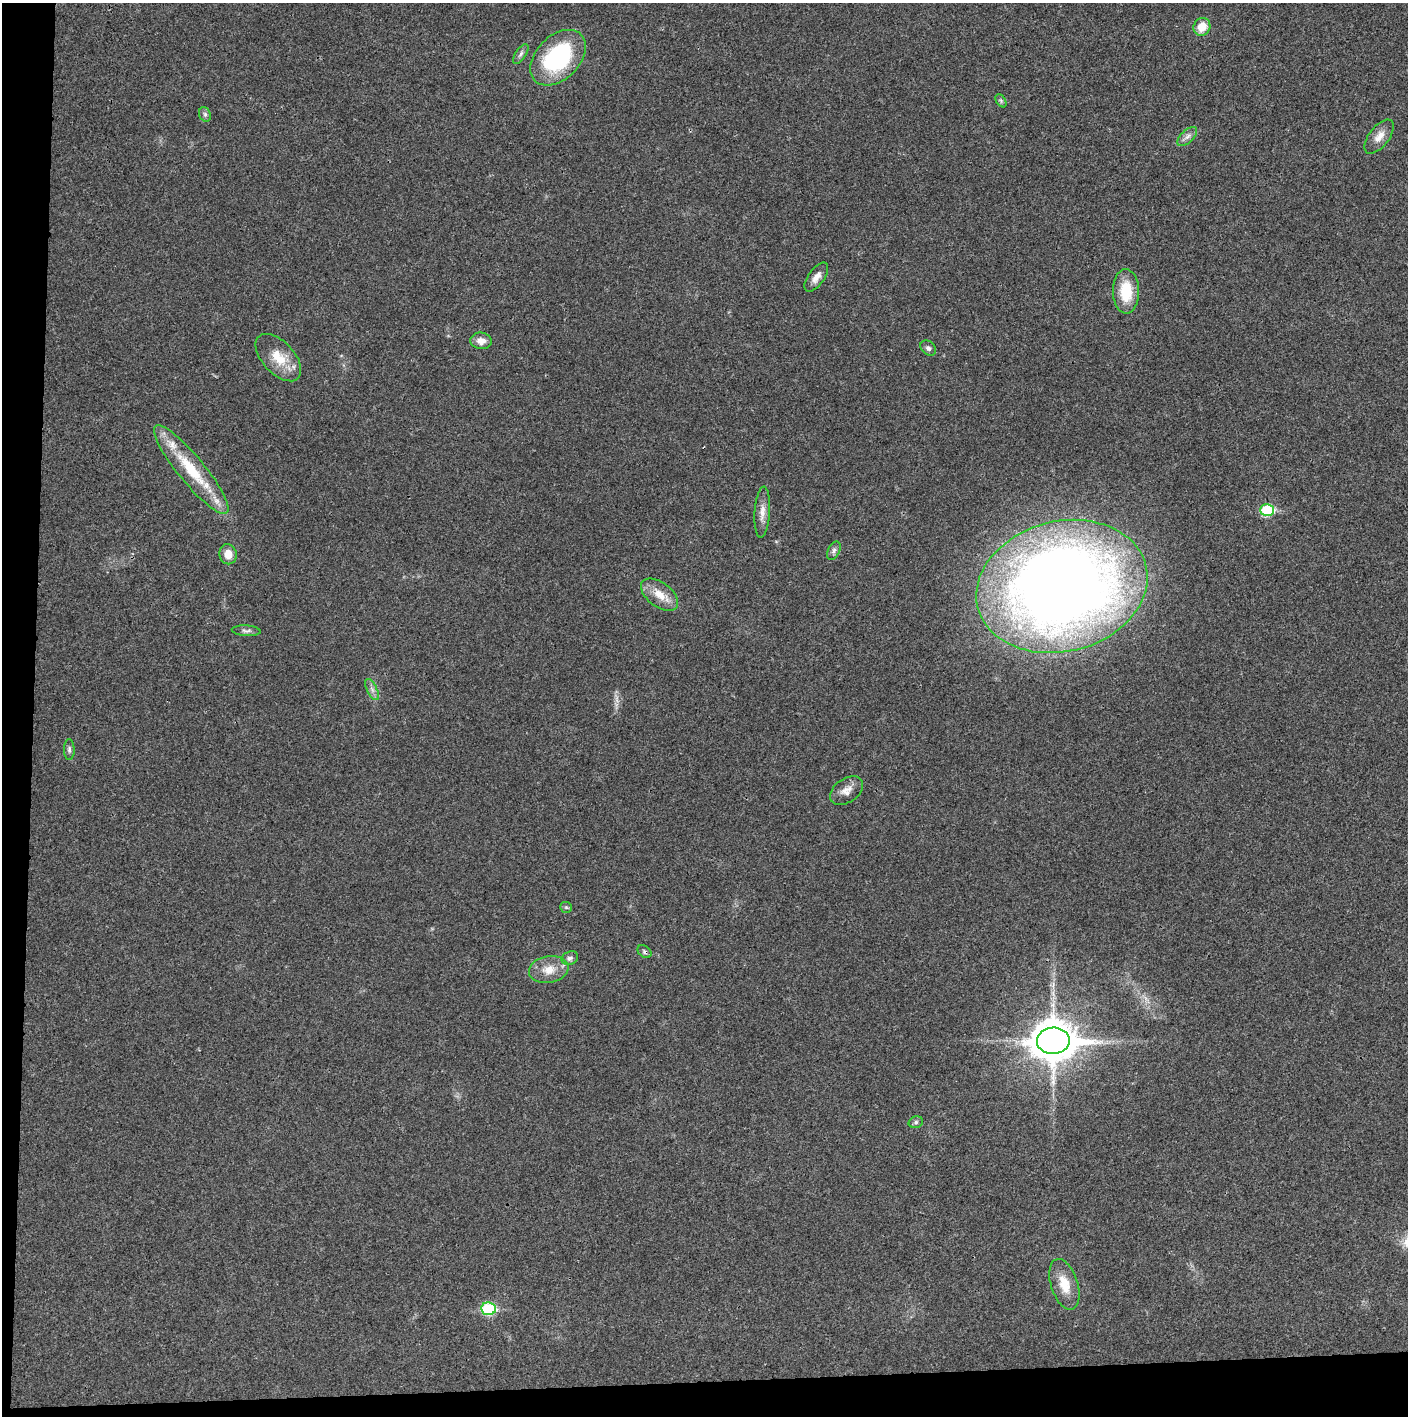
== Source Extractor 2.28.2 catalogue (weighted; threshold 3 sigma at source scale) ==
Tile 7 of 3 x 3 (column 1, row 3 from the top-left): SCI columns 4-1409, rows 1-1414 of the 4221 x 4243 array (HDU 1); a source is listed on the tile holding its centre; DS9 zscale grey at full resolution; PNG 1410 x 1418 px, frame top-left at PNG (2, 3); each listed source drawn as its Kron ellipse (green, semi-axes under 4 px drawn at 4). Shown black and unused: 5% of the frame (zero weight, under 3 of 4 exposures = <1% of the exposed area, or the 3 px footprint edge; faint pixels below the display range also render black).
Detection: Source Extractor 2.28.2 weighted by HDU 2 'WHT'; one run over the whole footprint, this tile lists its part. Background 0.019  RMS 0.0051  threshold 0.0229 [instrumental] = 3 sigma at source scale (4.5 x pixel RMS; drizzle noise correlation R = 1.50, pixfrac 1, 0.05/0.05 arcsec/px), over >= 5 px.
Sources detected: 34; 1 too faint to see at this stretch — neither listed nor drawn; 2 inside a brighter listed object's ellipse — not listed separately; the other 31 listed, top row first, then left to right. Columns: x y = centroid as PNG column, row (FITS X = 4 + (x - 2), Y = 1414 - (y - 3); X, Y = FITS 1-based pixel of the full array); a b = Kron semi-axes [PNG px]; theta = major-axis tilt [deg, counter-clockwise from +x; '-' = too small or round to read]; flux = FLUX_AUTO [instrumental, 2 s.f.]
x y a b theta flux
1202 27 9 8 - 8.1
521 54 11 5 56 1.6
558 58 33 22 45 57
1001 101 7 4 -56 0.94
205 114 7 5 -69 1.2
1187 136 12 6 42 2.3
1379 137 20 10 52 5.4
816 277 17 8 55 3.9
1126 291 22 13 -89 17
481 341 11 8 -7 4
928 348 9 6 -42 1.6
278 358 29 16 -47 13
191 470 56 13 -50 26
1267 510 7 6 - 30
762 512 26 7 86 4.6
834 551 10 6 64 1.5
228 554 10 8 -78 5.2
1062 586 87 65 14 750
660 595 21 12 -37 8.1
246 631 14 5 -4 1.7
372 689 11 5 -63 2.1
69 750 10 5 -89 1.4
846 791 18 12 34 5
566 907 6 5 - 0.84
645 952 8 5 -38 1.2
570 958 9 6 25 1.8
549 970 20 13 8 8.1
1053 1041 16 13 1 1500
916 1122 7 5 16 1.1
1064 1284 26 13 -72 11
489 1309 7 6 - 41
Overlapping masked pixels (flux is a lower limit): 1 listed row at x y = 645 952